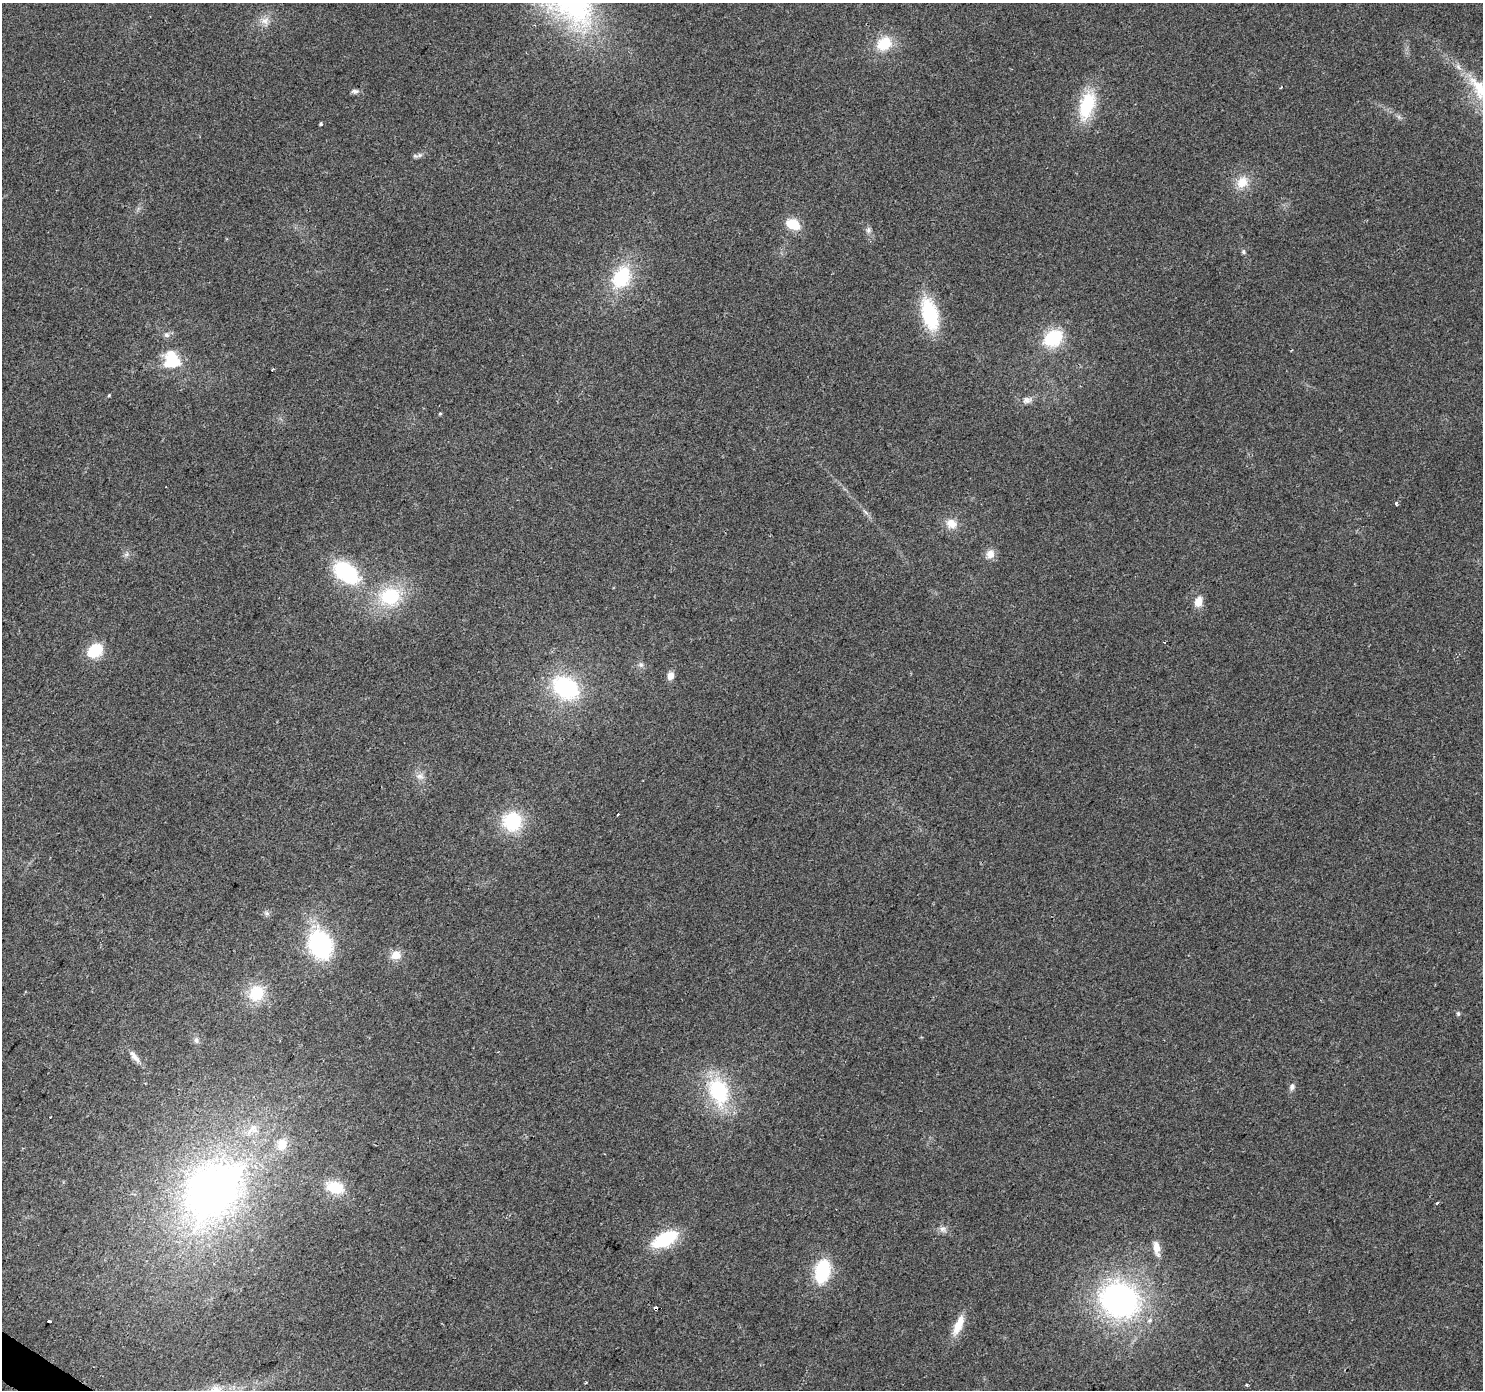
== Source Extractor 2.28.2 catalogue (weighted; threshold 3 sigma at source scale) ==
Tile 7 of 4 x 4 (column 3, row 2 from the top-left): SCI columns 2964-4444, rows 2960-4347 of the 5931 x 5986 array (HDU 1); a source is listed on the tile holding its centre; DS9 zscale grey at full resolution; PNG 1485 x 1392 px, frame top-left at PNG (2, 3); no overlay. Shown black and unused: <1% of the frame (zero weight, under 2 of 3 exposures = <1% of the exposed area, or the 3 px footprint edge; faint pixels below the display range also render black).
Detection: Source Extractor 2.28.2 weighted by HDU 2 'WHT'; one run over the whole footprint, this tile lists its part. Background 0.054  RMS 0.0069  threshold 0.0311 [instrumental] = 3 sigma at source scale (4.5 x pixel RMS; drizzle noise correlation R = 1.50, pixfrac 1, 0.0396/0.0396 arcsec/px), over >= 5 px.
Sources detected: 59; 1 inside a brighter object's white glare — not listed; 1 inside a brighter listed object's ellipse — not listed separately; the other 57 listed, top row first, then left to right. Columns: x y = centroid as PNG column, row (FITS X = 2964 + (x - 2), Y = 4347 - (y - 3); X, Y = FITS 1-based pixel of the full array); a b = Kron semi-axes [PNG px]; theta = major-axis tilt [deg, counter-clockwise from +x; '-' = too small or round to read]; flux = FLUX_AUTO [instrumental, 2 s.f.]
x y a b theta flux
265 21 11 10 - 5.5
884 44 21 17 32 19
355 91 10 6 -1 2.1
1087 105 35 17 73 36
321 124 3 3 - 1.5
420 155 9 6 20 2.2
1242 182 18 15 53 11
793 224 11 8 -26 22
868 230 8 6 -89 2.2
1243 252 6 5 - 1.3
621 277 24 18 60 40
930 314 30 15 -74 53
166 335 8 7 - 2.5
1053 338 18 14 33 37
173 363 23 10 9 16
273 369 3 3 - 1.3
109 395 4 4 - 0.71
1027 400 13 9 7 3.9
440 414 4 3 - 0.81
1396 503 4 3 - 1.2
866 512 10 3 -40 1.6
951 523 14 12 -12 8.3
127 554 7 4 71 1.5
990 554 12 10 69 6
346 572 22 14 -36 72
390 596 29 23 14 42
1198 602 10 8 72 8.5
95 650 12 10 38 29
641 665 8 7 - 2.3
670 676 9 7 74 5.4
565 687 26 19 -33 71
420 776 12 8 -12 4.1
618 814 2 2 - 0.69
512 821 19 18 - 41
267 913 7 7 - 1.9
320 945 23 18 -66 98
396 955 13 10 25 7.8
256 993 21 19 63 22
1458 1014 6 5 - 1.1
196 1040 9 6 -80 2.1
134 1057 19 7 -52 4.9
1292 1087 9 6 70 2.6
718 1091 33 22 -73 56
50 1117 3 2 - 0.59
282 1144 14 11 74 11
335 1187 19 13 -18 19
212 1190 77 55 45 330
1437 1203 4 3 - 1.7
943 1229 11 7 -31 3.2
665 1239 22 11 28 47
1156 1248 19 8 -82 7.2
822 1271 22 13 77 43
1120 1300 40 35 -23 190
656 1308 4 3 - 8.2
49 1321 3 3 - 5
958 1325 30 10 66 11
1247 1385 4 3 - 1.2
Overlapping masked pixels (flux is a lower limit): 1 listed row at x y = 656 1308